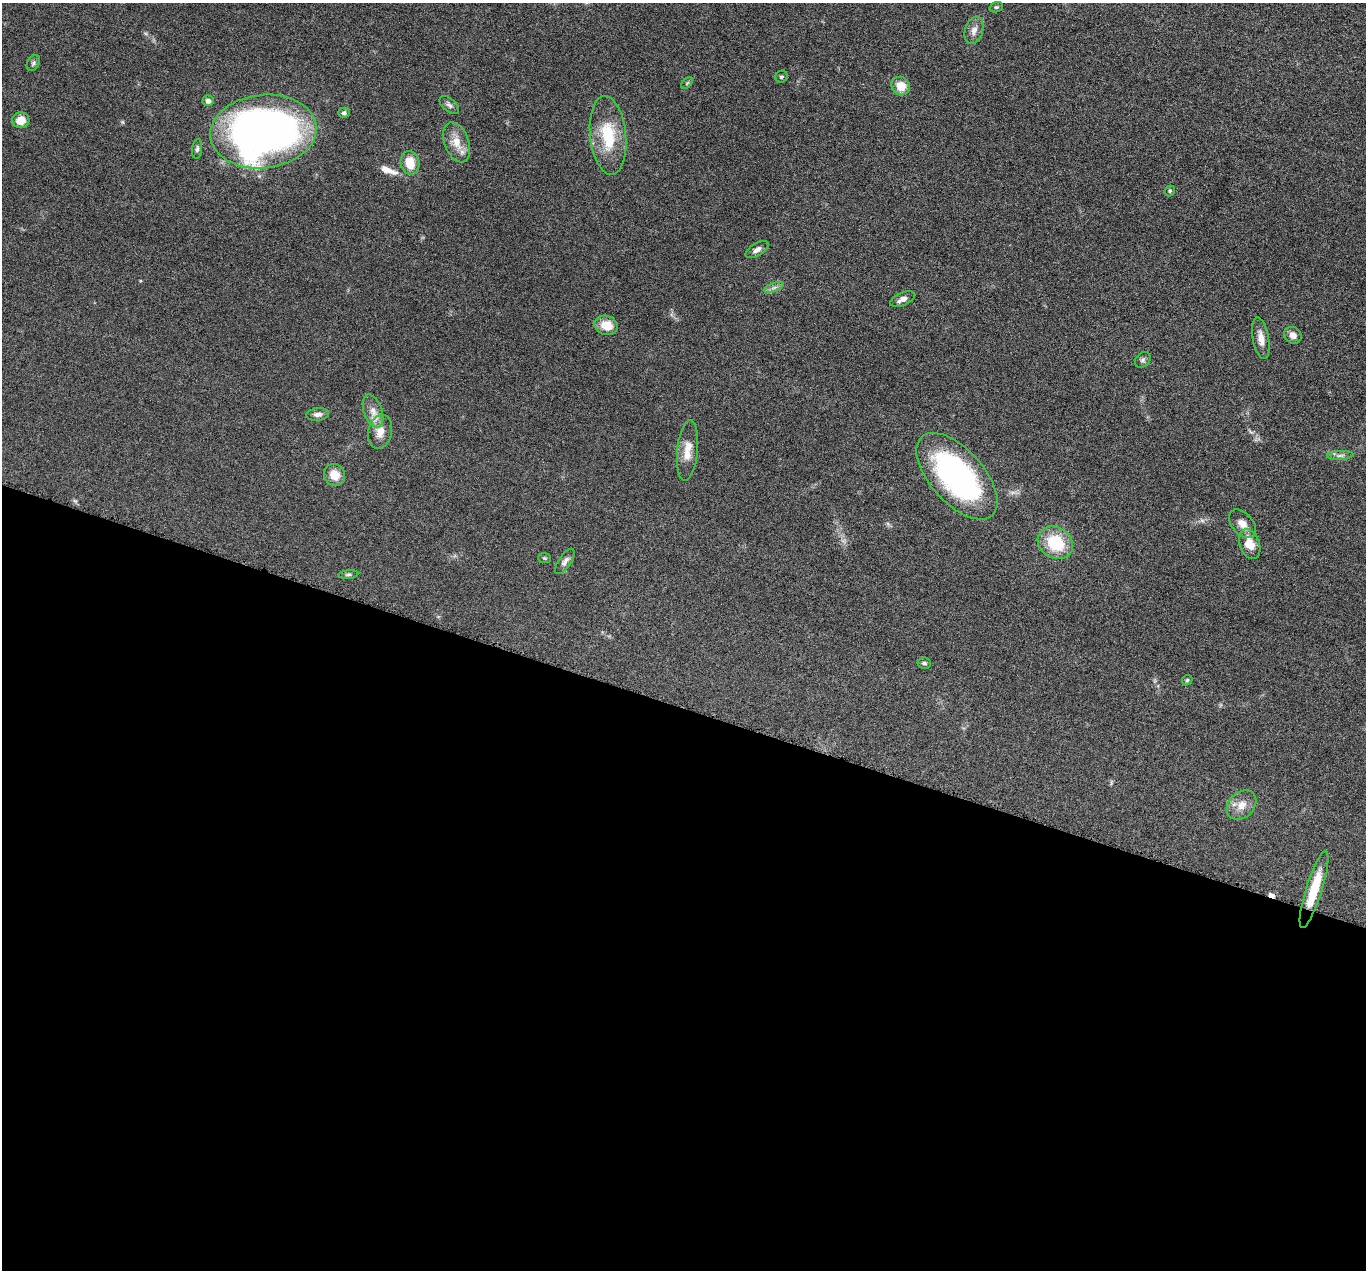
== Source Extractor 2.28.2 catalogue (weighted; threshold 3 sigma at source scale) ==
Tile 14 of 4 x 4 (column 2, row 4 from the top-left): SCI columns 1370-2733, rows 271-1538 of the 5469 x 5483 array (HDU 1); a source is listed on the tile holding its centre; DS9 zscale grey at full resolution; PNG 1368 x 1272 px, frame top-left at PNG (2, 3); each listed source drawn as its Kron ellipse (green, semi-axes under 4 px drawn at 4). Shown black and unused: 44% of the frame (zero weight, under 4 of 8 exposures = <1% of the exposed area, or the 3 px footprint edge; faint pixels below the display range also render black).
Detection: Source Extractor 2.28.2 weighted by HDU 2 'WHT'; one run over the whole footprint, this tile lists its part. Background 0.0374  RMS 0.004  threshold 0.0162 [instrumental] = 3 sigma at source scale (4.09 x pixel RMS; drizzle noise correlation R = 1.36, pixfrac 0.8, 0.05/0.05 arcsec/px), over >= 5 px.
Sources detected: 43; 1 too faint to see at this stretch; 1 cosmic-ray / hot-pixel residue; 1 long thin detection or spike segment (spike, bleed or trail) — neither listed nor drawn; the other 40 listed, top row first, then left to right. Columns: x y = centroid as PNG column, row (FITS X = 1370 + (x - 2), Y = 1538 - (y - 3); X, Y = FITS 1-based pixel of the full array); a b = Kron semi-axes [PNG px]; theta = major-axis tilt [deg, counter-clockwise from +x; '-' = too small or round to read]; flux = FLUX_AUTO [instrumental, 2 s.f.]
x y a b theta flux
996 7 7 5 18 0.58
974 30 14 9 72 2.5
33 63 8 6 62 0.85
781 77 6 5 - 0.67
687 83 7 4 45 0.42
901 86 10 8 -48 5.3
208 101 6 5 - 1.5
449 105 11 6 -41 1.2
344 113 6 5 - 0.83
21 120 8 8 - 4.7
263 132 53 36 6 230
608 135 39 18 -84 16
457 142 21 12 -70 5.5
197 149 10 5 82 0.9
410 163 12 9 -79 6.2
1170 191 6 5 - 0.49
757 250 13 6 31 1.6
774 288 10 3 21 1
903 299 13 6 24 1.9
606 325 12 9 -16 5.7
1293 335 9 8 - 2.4
1261 338 21 8 -79 3.3
1143 360 9 6 46 0.87
373 411 17 9 -71 3.5
318 414 11 6 5 1.6
380 432 17 12 77 4
688 450 30 10 84 5.2
1340 455 13 4 3 1.2
334 475 11 10 - 5
957 476 53 27 -48 85
1242 524 16 10 -49 3.5
1055 543 18 15 -33 15
1250 544 15 10 -70 5.7
545 558 6 5 - 0.5
565 561 15 6 55 1.6
348 575 10 4 5 0.68
924 663 7 5 -10 0.81
1187 680 6 4 46 0.46
1242 805 16 12 44 4.1
1314 889 40 8 73 12